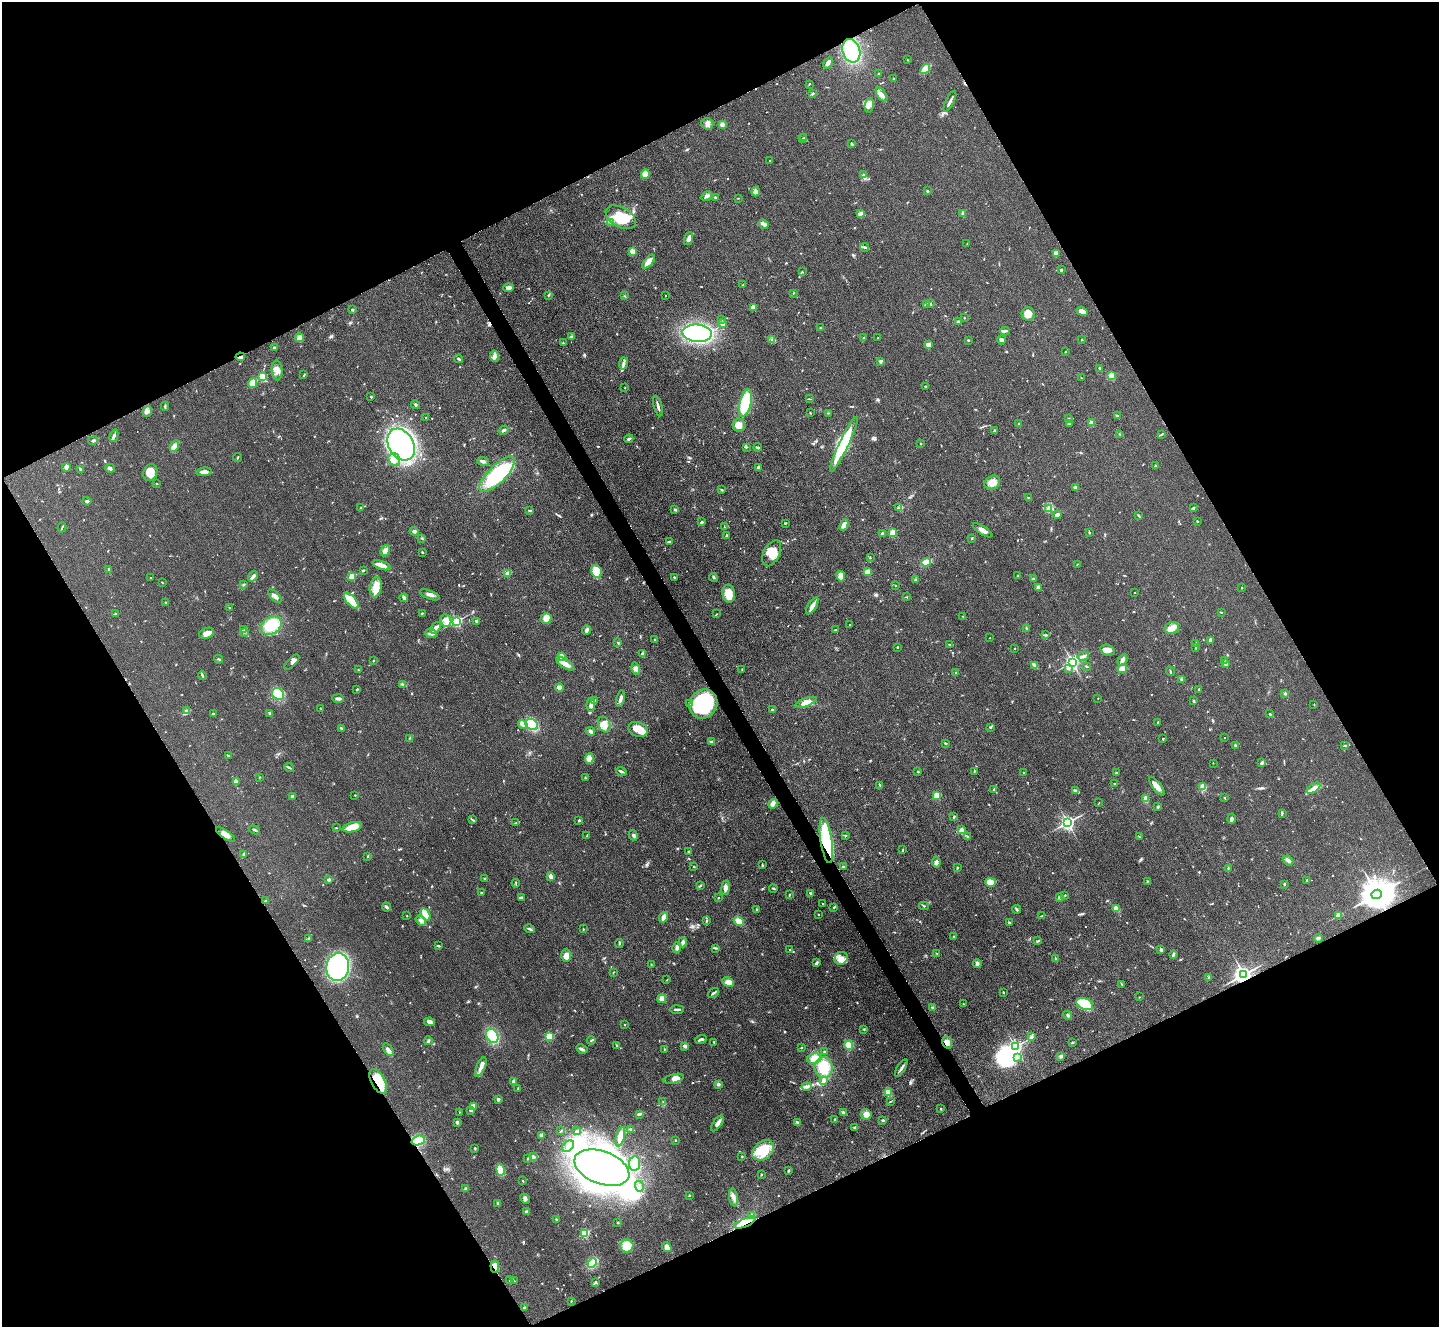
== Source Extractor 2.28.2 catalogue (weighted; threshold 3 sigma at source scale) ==
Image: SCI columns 17-5761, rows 304-5603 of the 5779 x 5770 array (HDU 1 of 3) = the unmasked area's bounding box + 8 px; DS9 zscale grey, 4 x 4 block average (1 PNG px = mean of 4 x 4 image px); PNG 1441 x 1329 px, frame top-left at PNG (2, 2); each listed source drawn as its Kron ellipse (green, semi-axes under 4 px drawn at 4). Shown black and unused: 47% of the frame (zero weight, under 3 of 4 exposures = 2% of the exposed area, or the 3 px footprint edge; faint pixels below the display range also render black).
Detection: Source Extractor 2.28.2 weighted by HDU 2 'WHT'. Background 0.0466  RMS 0.0057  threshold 0.0255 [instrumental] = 3 sigma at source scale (4.5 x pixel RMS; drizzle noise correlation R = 1.50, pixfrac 1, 0.05/0.05 arcsec/px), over >= 5 px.
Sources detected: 802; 3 too faint to see at this stretch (4 x 4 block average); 9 inside a brighter object's white glare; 5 cosmic-ray / hot-pixel residue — neither listed nor drawn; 15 coinciding with a brighter row at this scale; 38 inside a brighter listed object's ellipse — not listed separately; of the other 732, all 500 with FLUX_AUTO >= 1.6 (the completeness limit of this list) listed and drawn (232 fainter detections not listed), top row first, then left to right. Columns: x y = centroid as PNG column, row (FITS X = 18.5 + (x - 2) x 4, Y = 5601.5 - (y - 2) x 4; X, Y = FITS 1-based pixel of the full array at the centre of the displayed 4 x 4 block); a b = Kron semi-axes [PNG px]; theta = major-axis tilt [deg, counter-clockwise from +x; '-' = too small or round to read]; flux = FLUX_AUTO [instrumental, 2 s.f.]
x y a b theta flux
851 51 12 8 -74 200
907 60 2 2 - 1.8
828 63 6 3 57 12
925 69 6 4 49 43
879 73 2 2 - 1.9
893 79 3 2 - 1.8
809 84 3 2 - 1.8
813 94 3 2 - 4.1
882 95 8 4 -55 20
950 101 11 2 64 12
869 105 7 4 78 22
707 124 6 5 - 14
722 124 4 3 - 11
804 138 2 2 - 1.9
802 139 2 2 - 2
851 143 2 2 - 5
770 161 2 2 - 1.7
645 174 5 4 - 41
863 175 3 2 - 4.1
927 191 2 2 - 2.5
756 192 5 2 - 6.1
707 196 6 3 30 8.9
715 197 3 2 - 4.5
738 198 2 2 - 1.7
963 213 3 3 - 9.2
861 214 4 2 - 4.8
621 217 16 9 -28 140
611 223 3 2 - 3.3
763 224 5 3 - 13
689 239 7 3 70 15
967 243 2 2 - 1.8
864 247 4 2 - 4.8
633 251 4 3 - 24
1056 253 3 3 - 22
648 262 8 3 50 31
1061 270 2 2 - 5.6
802 272 2 2 - 1.9
743 285 4 2 - 3.9
508 288 5 4 - 11
793 293 2 2 - 1.7
549 295 3 2 - 2.9
665 295 2 2 - 2.2
625 296 2 2 - 2
927 304 3 2 - 3.3
930 304 2 2 - 1.7
753 308 3 3 - 22
352 310 2 2 - 5.8
1082 311 6 4 -21 15
1028 314 7 6 - 30
964 318 2 2 - 2.2
721 320 2 2 - 1.6
959 321 2 2 - 8.7
723 324 4 2 - 4.7
820 328 2 2 - 4.9
1005 331 5 3 - 6.5
697 333 15 8 -5 630
571 337 4 3 - 5
300 338 4 4 - 21
864 338 3 2 - 2.7
878 338 2 2 - 2.2
772 340 2 2 - 1.7
968 340 2 2 - 3.6
1001 340 4 3 - 7.6
1082 340 2 2 - 2.2
563 343 2 2 - 2.8
928 345 3 2 - 20
274 348 2 2 - 26
1065 352 2 2 - 1.7
494 356 5 3 - 11
240 357 5 2 - 8.4
459 359 4 2 - 4.7
881 361 3 2 - 6.1
623 364 6 2 80 7.7
1099 368 2 2 - 2.9
277 370 10 5 -86 22
304 375 4 2 - 3.5
1111 376 4 4 - 36
262 377 2 2 - 180
1082 378 3 2 - 1.9
253 383 5 4 - 35
925 386 2 2 - 2.3
625 388 2 2 - 3.7
371 397 3 2 - 2.8
809 399 2 2 - 2.1
745 403 14 5 77 120
415 405 4 2 - 4
165 406 4 2 - 4.4
658 406 10 2 -75 11
147 411 5 4 - 13
810 413 2 2 - 3.4
828 413 2 2 - 1.9
1117 416 4 2 - 3.9
426 417 2 2 - 4.3
1069 419 3 2 - 2.8
1091 423 2 2 - 49
1019 424 3 2 - 4.5
1069 424 3 2 - 5.4
739 425 6 6 - 23
504 430 5 2 - 7.3
994 431 3 2 - 5.6
1119 434 3 2 - 2.2
1162 434 3 2 - 3
114 436 6 2 67 9.3
629 439 4 3 - 7.3
93 440 5 2 - 5.9
921 443 2 2 - 2.4
844 444 30 4 65 200
401 445 17 12 -61 760
174 446 6 3 64 24
746 447 2 2 - 2.4
758 447 4 2 - 3.9
238 457 4 2 - 3.1
394 459 6 5 - 24
483 461 6 3 -19 9.1
1155 466 2 2 - 4.8
66 467 4 3 - 7.4
110 468 5 2 - 14
758 468 4 3 - 6.1
81 469 3 2 - 5.9
204 472 8 3 8 18
150 473 8 6 66 39
497 474 23 9 45 290
992 483 8 6 28 31
157 484 2 2 - 2.2
1076 487 4 3 - 6.7
722 490 2 2 - 3.4
1028 497 3 2 - 2.4
87 501 4 2 - 6.3
361 508 2 2 - 1.7
898 508 3 2 - 3.5
1049 508 4 3 - 7.6
1193 508 3 2 - 3.1
675 509 4 2 - 4
530 511 3 2 - 3.9
1057 515 4 3 - 14
1139 516 3 2 - 4.2
1197 521 2 2 - 2
702 522 3 2 - 4.6
785 523 3 2 - 2.4
844 525 6 4 66 19
62 527 5 2 - 3.5
724 527 2 2 - 2
983 530 11 3 -33 15
414 531 4 3 - 9
1089 532 3 2 - 3.5
882 533 3 3 - 8.9
893 533 4 2 - 61
727 535 2 2 - 18
422 538 3 2 - 2.6
972 538 2 2 - 9.1
669 541 4 2 - 5
385 550 6 4 60 18
423 552 2 2 - 2.4
772 553 14 8 63 49
870 557 3 2 - 2.3
926 562 5 3 - 57
1077 564 2 2 - 1.7
381 565 9 3 -17 24
109 570 4 2 - 4
363 570 3 2 - 4.3
596 571 7 5 -61 64
868 572 4 4 - 15
508 574 2 2 - 77
253 576 5 3 - 12
352 576 2 2 - 120
841 576 5 3 - 28
1018 576 3 2 - 4.4
674 577 2 2 - 3.5
713 577 4 2 - 2.8
150 578 2 2 - 1.8
1033 579 4 3 - 6.9
915 580 2 2 - 4.4
162 582 2 2 - 1.7
243 585 3 2 - 3.6
895 585 2 2 - 1.7
376 587 10 6 79 35
1038 587 2 2 - 37
1242 588 2 2 - 2
1134 592 2 2 - 2
729 594 9 6 -79 49
430 595 10 3 -22 13
275 596 8 3 -45 15
906 597 2 2 - 1.9
404 598 4 3 - 12
351 601 10 4 -48 86
166 603 3 2 - 2.5
812 606 9 3 58 19
230 608 3 2 - 2.2
1221 612 2 2 - 2
422 613 2 2 - 2.5
115 614 3 2 - 5.2
716 614 2 2 - 1.7
963 616 2 2 - 1.9
546 619 5 5 - 31
446 620 6 5 - 18
457 621 2 2 - 550
476 621 4 2 - 4.2
271 625 11 8 32 96
849 625 2 2 - 1.7
436 628 6 3 55 15
1026 628 4 2 - 2.9
1172 628 7 6 - 24
243 629 3 2 - 4
587 630 4 3 - 8.6
835 630 2 2 - 4
244 632 2 2 - 4.5
207 633 8 5 22 24
431 634 6 3 -6 13
1046 635 3 2 - 4.6
990 638 2 2 - 2.2
654 640 2 2 - 2.9
1211 640 4 3 - 11
618 643 2 2 - 2.6
1196 643 2 2 - 1.8
949 644 3 2 - 2.3
897 647 2 2 - 9.2
1015 648 2 2 - 2.8
1196 648 2 2 - 2.5
1108 650 7 5 -21 16
642 654 4 2 - 4.8
561 656 3 2 - 5
1083 656 6 3 18 8.7
218 659 5 2 - 5.2
1122 660 6 3 58 13
373 661 3 2 - 1.9
1225 661 4 2 - 3.8
292 662 9 4 46 13
1072 662 2 2 - 1200
1226 663 3 2 - 5
565 664 10 4 -35 26
1035 665 4 3 - 7.8
1087 666 3 2 - 3
636 668 6 4 -72 12
1068 669 4 3 - 6.2
1122 669 5 3 - 25
358 670 2 2 - 2.5
742 670 2 2 - 2
1170 671 5 2 - 3.7
956 673 3 2 - 3.1
202 675 4 2 - 5.5
1181 679 2 2 - 4.2
402 684 4 3 - 5.1
559 688 4 3 - 17
357 689 2 2 - 3.6
1199 689 2 2 - 3.1
278 694 6 5 - 70
1285 694 3 3 - 3.9
1098 698 2 2 - 1.6
338 699 6 2 -3 10
620 699 8 2 78 12
594 700 3 2 - 3.1
1193 701 3 2 - 2.9
806 702 11 3 20 27
689 703 3 2 - 8.5
703 704 15 13 59 330
1314 704 2 2 - 1.8
591 705 7 3 85 13
320 708 2 2 - 1.6
186 710 4 2 - 3
772 710 3 2 - 7
270 713 3 3 - 5.6
213 714 3 2 - 1.8
1270 714 3 2 - 2.3
1158 722 2 2 - 4.2
523 724 5 2 - 7.7
604 724 8 6 -62 28
532 725 7 5 -33 82
990 727 2 2 - 3.7
341 728 3 2 - 3
638 729 10 7 -19 48
590 731 4 3 - 8
409 738 3 2 - 1.9
1225 738 2 2 - 3
1163 739 2 2 - 2.3
711 742 3 2 - 3.3
946 743 3 2 - 2.3
1345 745 3 2 - 4
1235 746 4 2 - 4.3
228 756 2 2 - 1.9
589 759 5 4 - 22
1262 762 3 3 - 6.4
1213 763 2 2 - 2.3
289 767 5 2 - 4.7
621 771 5 2 - 6.4
974 771 2 2 - 2
918 772 2 2 - 7.5
1023 773 2 2 - 1.9
1116 773 2 2 - 5.9
259 777 2 2 - 1.6
585 778 3 2 - 1.8
236 782 4 3 - 5.6
1115 783 2 2 - 1.8
880 785 3 2 - 3.5
1157 786 11 4 -54 23
1203 787 3 3 - 39
1313 788 7 4 34 19
994 789 3 2 - 3.6
1075 790 3 2 - 5.8
355 795 2 2 - 2.3
937 795 2 2 - 130
292 797 3 2 - 7.7
1224 798 2 2 - 3.8
1146 799 4 3 - 25
1099 803 3 2 - 1.9
773 804 5 4 - 20
1158 807 3 2 - 4.4
1282 813 2 2 - 1.6
954 817 3 2 - 3.5
1232 818 5 2 - 5.4
473 820 3 2 - 3.5
579 820 2 2 - 4
516 823 3 3 - 5
1068 823 2 2 - 1100
352 827 10 4 14 40
336 828 2 2 - 2.5
255 830 5 2 - 5.5
962 830 3 2 - 28
225 834 11 3 -34 18
633 835 5 3 - 7.4
845 835 2 2 - 2.3
587 836 2 2 - 2.5
967 836 3 2 - 3.3
1139 837 2 2 - 1.7
826 841 23 6 -81 310
903 850 3 2 - 2.2
688 851 2 2 - 1.8
243 854 4 2 - 3.2
367 856 4 2 - 2.1
1288 860 6 3 -40 9.2
936 862 5 4 - 8.6
762 865 4 2 - 2.9
694 866 2 2 - 2
843 867 2 2 - 6.3
957 868 3 2 - 2.6
1228 868 4 2 - 3.5
551 877 3 2 - 19
485 879 3 3 - 3.6
329 880 4 2 - 5.9
1307 880 2 2 - 12
1147 881 3 2 - 2.3
990 882 5 4 - 51
516 883 4 2 - 3
1284 884 2 2 - 4.4
700 885 3 2 - 2.9
725 888 7 4 81 15
773 888 4 2 - 3.6
481 893 2 2 - 3.3
810 893 3 2 - 5.5
1377 894 5 4 - 8700
789 895 3 2 - 2.2
1065 895 2 2 - 2.6
521 897 3 3 - 4.7
1059 897 2 2 - 24
718 898 2 2 - 2.7
265 901 3 2 - 2.6
823 904 2 2 - 2.4
924 906 5 2 - 4
386 907 4 2 - 8
834 907 3 2 - 2.7
1017 909 4 2 - 5.1
1116 909 4 3 - 25
757 910 3 2 - 5.5
818 914 2 2 - 2.4
425 915 7 3 -61 81
1338 915 2 2 - 69
407 916 2 2 - 3.3
1042 916 3 2 - 2.9
663 917 5 3 - 18
421 920 6 4 -37 13
706 921 3 2 - 2
739 921 5 4 - 33
1009 922 3 2 - 3.4
529 929 5 3 - 6.7
583 929 3 2 - 2.2
954 936 2 2 - 1.7
309 938 3 2 - 1.9
1319 938 4 2 - 4.8
1038 941 4 2 - 3.9
682 942 5 3 - 8.3
619 944 4 2 - 3.7
438 946 4 2 - 4
677 948 5 3 - 9.7
715 948 3 2 - 2.5
1161 949 2 2 - 27
790 950 3 2 - 3.6
937 953 3 2 - 2.2
566 955 6 5 - 22
1173 955 4 2 - 7.1
841 958 7 6 - 22
1056 959 4 2 - 2.5
816 963 3 2 - 8.5
977 963 4 3 - 8.3
651 965 2 2 - 2
338 967 14 11 83 620
613 972 3 2 - 1.8
1244 975 3 3 - 2000
1208 978 3 2 - 2.1
667 980 2 2 - 1.6
728 982 6 4 -26 25
1122 984 4 2 - 2.9
1003 992 2 2 - 8.4
713 993 6 2 37 6.1
1140 997 3 2 - 1.7
662 999 4 4 - 21
963 1004 2 2 - 1.9
1085 1004 9 5 -23 220
933 1008 3 2 - 4.1
677 1009 7 2 1 7.6
1068 1015 5 3 - 5.6
429 1022 5 4 - 10
625 1025 3 2 - 2
864 1029 3 2 - 3
492 1036 7 5 -64 110
549 1036 2 2 - 230
1031 1037 3 2 - 6.5
701 1039 6 2 21 12
591 1040 4 2 - 4.1
428 1041 4 2 - 5.2
714 1042 2 2 - 2.3
947 1042 6 4 -72 21
1073 1043 2 2 - 1.9
849 1045 4 4 - 29
617 1046 2 2 - 2.7
685 1046 4 3 - 10
1015 1047 2 2 - 830
801 1048 2 2 - 2.3
388 1049 7 3 -57 12
582 1049 6 2 -29 7.7
664 1049 2 2 - 1.8
824 1052 2 2 - 2.4
1061 1056 3 2 - 8.4
1018 1057 4 2 - 5.8
814 1058 7 5 11 32
481 1067 10 3 66 25
824 1068 10 9 - 90
901 1068 10 2 58 10
674 1079 10 4 14 24
823 1080 2 2 - 13
513 1081 4 2 - 6.8
378 1082 14 6 -61 140
718 1084 3 3 - 6.5
807 1087 5 3 - 8.6
518 1089 2 2 - 1.9
888 1092 3 3 - 6.5
498 1099 2 2 - 26
890 1101 3 2 - 2.5
663 1102 2 2 - 2.1
473 1106 4 3 - 25
941 1109 3 2 - 2.9
471 1110 4 2 - 3.6
459 1112 2 2 - 1.7
843 1112 4 3 - 4.9
639 1114 4 2 - 4.2
866 1114 5 5 - 26
834 1119 4 2 - 1.7
883 1120 3 2 - 3.9
457 1122 2 2 - 9
717 1123 9 3 55 15
798 1123 4 2 - 12
855 1127 3 2 - 4.8
631 1129 3 2 - 4.1
561 1131 3 2 - 2.5
577 1131 4 2 - 5.2
541 1135 3 2 - 18
620 1137 10 4 76 27
676 1140 2 2 - 1.9
418 1141 7 4 20 150
568 1146 7 5 40 15
475 1148 2 2 - 2.3
763 1150 12 8 37 74
742 1156 2 2 - 2.2
533 1157 4 3 - 7.2
527 1159 3 2 - 2.4
634 1163 7 5 82 73
602 1168 29 16 -21 2500
500 1170 6 4 -81 87
788 1171 2 2 - 5.5
761 1175 2 2 - 2.3
523 1181 3 2 - 2.6
639 1186 5 2 - 6.8
466 1189 2 2 - 30
689 1195 2 2 - 3.8
733 1197 9 3 -80 14
525 1199 5 3 - 9.7
497 1204 4 2 - 4.4
526 1212 3 2 - 5.1
752 1216 3 3 - 10
556 1219 3 2 - 4.1
618 1222 2 2 - 2.1
745 1222 11 3 24 50
585 1233 2 2 - 300
627 1246 6 6 - 53
667 1247 5 4 - 25
592 1263 5 4 - 84
495 1266 6 4 -84 28
510 1280 2 2 - 2.6
514 1281 2 2 - 1.7
596 1282 3 2 - 3.7
571 1301 2 2 - 1.9
524 1308 3 2 - 5.5
Overlapping masked pixels (flux is a lower limit): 9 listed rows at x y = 240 357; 826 841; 1377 894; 1244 975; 947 1042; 378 1082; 418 1141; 745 1222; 495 1266
Diffuse or blended objects may show on this block-average render without a row.